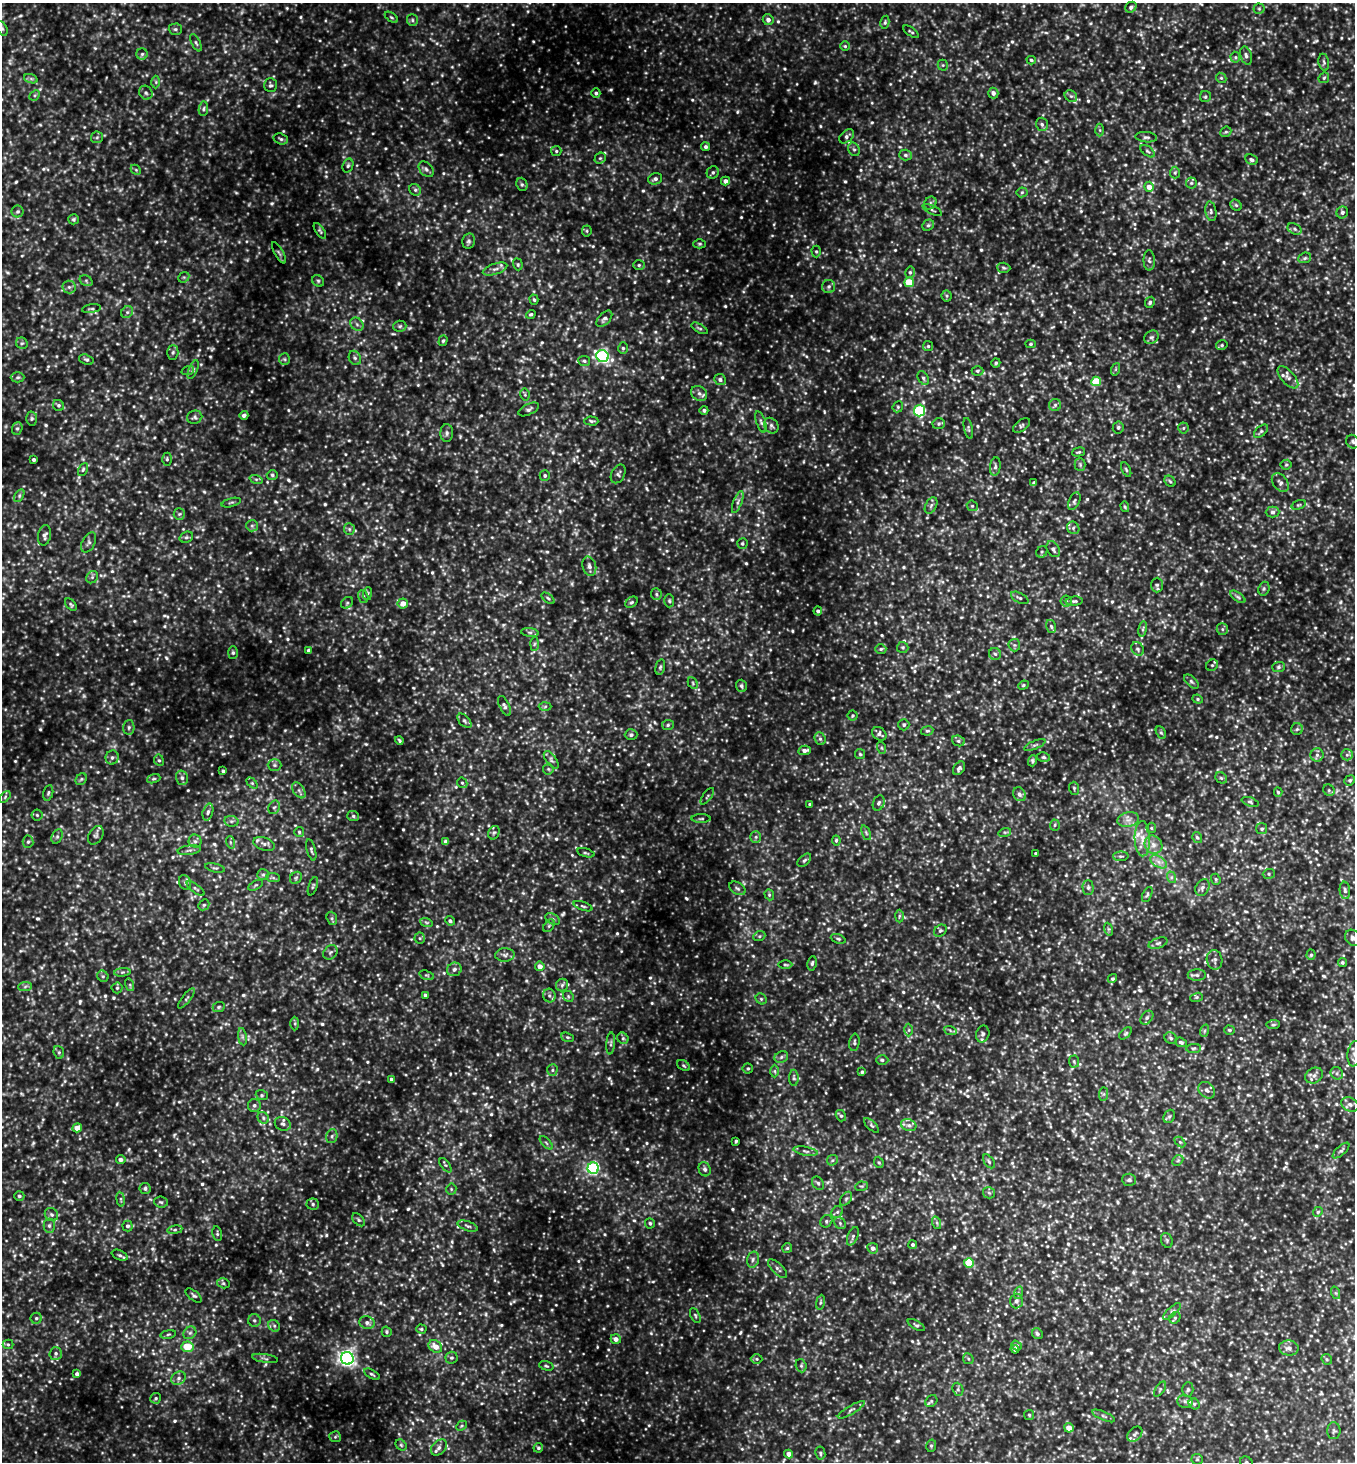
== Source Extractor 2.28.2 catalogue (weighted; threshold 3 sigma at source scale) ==
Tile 11 of 4 x 4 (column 3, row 3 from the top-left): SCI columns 2999-4351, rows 1464-2923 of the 5857 x 5850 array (HDU 1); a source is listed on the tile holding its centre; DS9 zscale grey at full resolution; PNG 1357 x 1464 px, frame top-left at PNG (2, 3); each listed source drawn as its Kron ellipse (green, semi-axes under 4 px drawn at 4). Shown black and unused: <1% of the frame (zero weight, under 3 of 4 exposures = <1% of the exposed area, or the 3 px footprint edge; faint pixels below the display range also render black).
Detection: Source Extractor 2.28.2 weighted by HDU 2 'WHT'; one run over the whole footprint, this tile lists its part. Background 0.137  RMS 0.028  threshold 0.125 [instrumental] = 3 sigma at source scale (4.5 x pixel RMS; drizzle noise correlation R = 1.50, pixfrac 1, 0.05/0.05 arcsec/px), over >= 5 px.
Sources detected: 1242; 6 too faint to see at this stretch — neither listed nor drawn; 12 inside a brighter listed object's ellipse — not listed separately; of the other 1224, all 500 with FLUX_AUTO >= 4.16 (the completeness limit of this list) listed and drawn (724 fainter detections not listed), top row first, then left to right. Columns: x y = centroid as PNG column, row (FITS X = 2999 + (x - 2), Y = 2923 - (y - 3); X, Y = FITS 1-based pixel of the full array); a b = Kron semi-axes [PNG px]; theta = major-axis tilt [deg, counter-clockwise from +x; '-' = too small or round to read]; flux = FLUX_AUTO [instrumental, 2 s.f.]
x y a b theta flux
1131 7 6 5 - 7.4
1259 9 5 5 - 4.4
391 17 7 4 -35 4.5
412 20 6 5 - 5.9
768 20 5 5 - 12
885 22 6 4 79 4.9
2 28 8 5 -63 5.7
175 29 7 5 1 5.7
911 32 9 3 -35 4.5
196 43 9 4 -64 6.5
845 46 5 5 - 4.2
142 54 5 5 - 5.7
1246 56 9 5 -73 9.3
1235 57 5 5 - 4.5
1031 60 4 3 - 4.6
1324 62 8 5 -79 5.7
943 65 5 5 - 4.4
1221 78 5 4 - 4.3
1324 78 6 4 44 4.2
31 79 7 4 -19 5.5
156 82 6 4 -89 4.4
271 85 7 6 - 6.6
146 93 7 6 - 7.3
596 93 5 4 - 5.7
993 93 5 5 - 9.7
35 95 6 4 45 4.7
1071 96 7 5 -42 6.9
1205 97 5 5 - 4.9
203 109 7 4 84 5.8
1042 124 7 6 - 7.1
1100 130 6 4 -89 4.8
1226 132 6 5 - 4.6
847 136 8 5 40 9.5
97 137 6 5 - 5.6
1146 137 11 5 -6 7.6
281 139 7 5 -18 6.4
706 147 4 4 - 6.1
854 149 7 5 -66 6.1
556 151 5 5 - 4.4
1148 151 8 4 -37 5.6
905 155 6 5 - 7.1
600 158 6 5 - 4.4
1251 160 6 5 - 7.2
348 165 7 5 72 6.1
426 169 9 6 -46 8.9
136 170 6 4 -45 4.3
713 172 6 5 - 6.7
1175 173 6 5 - 4.8
655 179 7 5 16 9.7
725 181 4 4 - 13
1191 183 5 5 - 4.9
522 184 7 5 -68 5.3
1149 187 5 5 - 23
415 190 6 5 - 6.5
1022 192 5 5 - 4.3
930 203 7 5 48 6.4
1236 205 6 5 - 4.9
932 210 10 3 -26 4.2
18 211 6 6 - 6
1211 211 10 5 -81 7
1342 212 6 5 - 7
73 219 5 5 - 4.7
928 225 6 5 - 5
1295 229 7 5 -28 6.7
320 231 9 4 -57 5
587 231 5 5 - 4.2
469 241 8 6 79 6.9
700 244 6 4 1 4.2
816 251 6 4 -89 4.6
279 253 12 2 -59 4.3
1305 258 7 5 22 5
1149 260 10 5 -90 8.5
518 264 6 4 -71 4.4
639 265 6 5 - 5
1004 268 7 5 -3 4.9
495 269 13 5 19 13
910 272 6 4 77 5.6
184 277 6 4 43 4.3
86 281 7 5 -31 5.2
318 281 6 5 - 5
909 282 5 5 - 87
829 286 6 6 - 7.5
69 287 6 6 - 7.5
947 296 5 5 - 4.4
534 300 5 4 - 4.3
1150 302 6 4 63 4.9
91 309 9 3 8 4.9
127 312 6 5 - 6.1
531 314 5 4 - 4.4
604 319 10 5 47 9
357 324 7 6 - 8.2
400 326 6 5 - 5.3
699 328 9 4 -29 5
1151 337 7 6 - 7
443 341 5 4 - 4.5
22 343 6 5 - 5.1
1031 344 5 4 - 4.6
1222 345 6 4 14 4.8
928 346 5 5 - 4.9
623 348 6 5 - 5.2
173 352 7 5 88 5.9
602 356 6 6 - 560
355 358 7 6 - 6.9
284 359 6 5 - 5.2
86 360 7 5 -19 5.1
584 361 6 5 - 5.1
996 363 4 4 - 4.8
193 369 10 4 67 5.5
1116 369 6 4 71 4.2
188 370 6 4 20 4.3
977 371 6 5 - 5.2
18 377 7 5 0 5.9
1288 377 14 6 -48 13
923 378 7 5 -60 6.8
720 380 6 5 - 8.6
1096 381 5 4 - 90
699 393 8 7 - 11
525 395 6 4 -78 4.2
58 405 6 5 - 5.5
1055 405 6 6 - 6.1
898 407 6 5 - 4.3
529 409 11 5 27 7.4
704 410 4 4 - 5.5
920 411 6 5 - 320
244 415 4 4 - 8.3
195 417 7 6 - 6.5
32 419 7 5 89 5.4
591 421 7 4 -2 4.9
761 422 11 4 -72 7.4
939 424 6 5 - 5
771 426 8 6 -56 8.5
1021 426 9 5 37 6.9
1118 427 6 5 - 6.7
17 428 6 5 - 5
968 428 10 3 -78 4.7
1183 428 5 5 - 4.3
1261 431 8 5 42 5.5
447 433 9 6 89 8.2
1353 442 7 6 - 6.7
1078 452 7 4 15 4.2
167 459 6 4 89 4.9
34 460 4 3 - 5.2
1080 465 6 5 - 5.2
1286 465 5 5 - 4.4
995 467 9 5 82 7.3
1126 469 8 4 -64 4.2
83 470 7 4 63 4.9
618 474 10 6 62 8.5
272 475 5 5 - 4.7
545 475 5 5 - 5.4
256 479 7 4 -18 5.3
1170 481 6 5 - 4.4
1280 482 10 7 -54 11
1034 483 4 3 - 6.6
19 496 7 4 60 4.5
1074 501 9 5 65 7.3
738 502 11 4 69 9
231 503 10 3 15 4.2
931 505 9 5 63 6.8
1299 505 7 4 19 4.4
972 506 6 5 - 4.2
1125 507 5 4 - 4.3
1273 512 7 5 1 7.5
179 514 6 5 - 5.4
252 526 6 5 - 5.6
1073 528 6 6 - 7
349 529 6 5 - 5.8
45 535 10 6 78 8.8
186 537 7 5 21 5
89 542 11 6 62 8.4
742 543 5 5 - 4.5
1053 549 8 6 -59 9
1042 552 6 5 - 5.1
589 566 10 6 -75 12
92 577 6 5 - 5.7
1157 585 7 6 - 7.2
1264 589 7 5 70 5.6
367 594 7 4 84 4.6
656 594 6 5 - 5.5
363 596 6 5 - 6
1238 597 9 4 -36 6.2
548 598 7 4 -38 4.5
1020 598 9 5 -27 6.8
669 601 7 5 -88 4.6
1066 601 5 5 - 5
1074 601 8 4 5 5.8
631 602 7 5 38 5
347 603 6 5 - 4.8
403 603 5 5 - 24
71 605 7 4 -49 4.8
818 611 4 4 - 6.3
1051 626 7 5 -72 5.6
1143 629 8 4 81 5.9
1222 629 6 5 - 5.8
530 632 9 4 -8 6.9
534 644 7 4 87 4.6
1014 645 6 6 - 5.6
903 647 6 5 - 4.8
881 649 5 4 - 5
1138 649 7 5 -51 7.1
308 650 4 3 - 4.3
233 653 6 5 - 5.3
995 654 6 6 - 6.3
1212 665 6 5 - 5
660 667 8 4 76 5.2
1278 667 6 5 - 5.6
1191 681 9 5 -42 6
693 683 6 4 -62 4.5
1023 685 5 4 - 4.2
741 686 6 5 - 6.4
1198 699 5 4 - 4.2
504 706 11 5 -64 7.8
545 706 6 4 2 4.8
853 716 5 5 - 4.5
464 721 8 5 -45 6.1
668 725 6 5 - 4.9
904 725 5 5 - 5.5
129 727 7 5 89 6.9
1297 729 6 6 - 6.3
927 731 6 4 10 4.4
1161 733 7 4 -62 4.6
879 734 8 6 -39 9.1
631 735 6 5 - 6.6
820 739 6 5 - 6
399 740 4 3 - 4.2
958 741 6 5 - 5.8
1035 745 11 3 23 6.1
882 748 6 4 -71 4.4
804 750 6 4 9 12
860 754 5 5 - 4.2
1317 755 6 6 - 8.1
1347 755 6 5 - 7.1
112 757 7 6 - 8.2
1043 757 6 5 - 4.9
159 760 6 5 - 4.8
551 760 10 5 -53 7.7
1032 761 5 4 - 5
274 765 7 6 - 6.6
959 768 7 5 55 7.6
548 769 5 5 - 4.2
223 771 3 3 - 4.5
182 778 7 6 - 7.5
1221 778 6 5 - 5.1
81 779 6 5 - 5
154 779 7 4 18 4.3
1350 780 5 5 - 5
252 783 6 4 -45 4.4
462 783 5 4 - 5
1074 788 6 5 - 4.5
299 790 9 5 -56 9.3
1329 790 6 5 - 4.6
1278 792 5 4 - 4.3
48 793 8 5 78 6
1019 794 7 6 - 9.2
707 796 10 4 54 5
5 797 7 4 47 4.2
1250 802 8 4 -19 5.5
879 803 8 5 69 7.5
810 804 3 3 - 4.3
274 807 7 5 64 6.2
208 812 8 5 74 8.4
37 815 5 5 - 4.4
353 816 6 5 - 5.4
701 819 9 3 0 4.3
1128 820 11 7 11 15
231 821 7 5 -10 6.2
1055 825 5 5 - 4.7
1151 828 5 5 - 4.3
1262 829 5 5 - 5.4
299 832 5 5 - 4.5
1005 832 6 4 17 4.4
494 833 7 5 65 5.9
866 833 8 4 -67 4.4
96 835 10 7 58 7.9
57 837 7 5 63 6.5
756 837 6 5 - 6
1197 837 6 4 -56 5.3
1142 839 18 7 -89 30
836 840 5 4 - 4.5
195 841 6 6 - 6.8
28 842 6 5 - 5.4
230 842 6 4 -72 4.5
446 842 4 4 - 15
264 844 11 6 -18 11
1153 845 9 8 - 18
189 850 11 4 8 7.8
311 850 11 4 -75 6.5
586 853 9 3 -16 4.2
1036 853 3 3 - 5.3
1121 856 8 5 3 5.2
804 860 8 5 44 5.3
1159 862 9 5 -32 13
215 868 10 3 -14 4.5
1269 874 6 5 - 4.5
263 875 6 5 - 5.5
1171 877 6 4 -72 4.8
273 878 7 4 -2 4.8
296 878 6 5 - 5.6
1216 879 6 4 -69 4.3
185 883 8 6 -70 6.8
256 885 8 3 31 4.3
313 886 9 3 70 4.6
196 888 10 3 -37 5.1
737 888 9 6 -31 7.6
1088 888 7 5 -89 6.4
1202 888 9 6 60 9.5
1345 890 9 5 -83 7.6
1147 894 8 4 64 5.2
769 895 6 4 -70 4.7
204 905 6 5 - 4.5
583 906 10 4 -19 5.2
899 916 6 4 88 4.2
332 918 7 5 -71 5.3
553 919 7 5 -27 7.1
450 921 5 4 - 7
426 922 6 4 -19 4.6
549 926 7 4 54 4.7
1108 929 6 4 -71 4.3
940 931 7 5 37 5.4
759 936 6 5 - 4.6
420 938 5 5 - 4.8
1353 938 8 7 - 9.5
838 939 7 4 -21 4.7
1158 943 10 5 18 6.4
330 952 8 6 45 6.6
505 955 9 6 2 9.8
1311 955 5 4 - 4.7
1215 960 9 8 - 9
1342 962 4 4 - 4.7
812 963 7 4 81 5.8
785 965 7 3 -1 4.5
540 966 5 4 - 22
454 969 7 6 - 10
122 972 8 3 5 4.7
427 975 7 4 -18 4.6
1197 975 9 5 -1 7.9
103 976 6 5 - 5.1
1112 979 5 4 - 4.7
130 985 6 4 -73 4.4
562 985 6 6 - 6.2
25 987 7 4 3 6
117 988 5 5 - 4.7
425 995 3 3 - 5.4
549 996 7 6 - 7.7
568 996 6 4 -48 5
1197 997 6 4 20 4.2
186 998 12 3 52 5.3
761 999 6 5 - 4.5
219 1007 6 5 - 4.5
1147 1018 8 5 50 6.4
295 1024 7 4 90 4.2
1273 1025 7 4 5 5.2
909 1030 6 4 89 4.4
950 1030 6 4 -20 4.2
1229 1030 5 4 - 5.6
1204 1031 6 4 71 4.3
1125 1033 7 4 44 4.7
983 1034 8 6 77 8.6
242 1037 9 4 -81 6.3
568 1037 6 4 -19 4.2
623 1038 6 5 - 5.3
1171 1038 6 5 - 5.7
854 1042 9 5 84 6
1181 1042 6 4 -21 5.8
611 1043 11 4 85 6.7
1194 1048 7 4 6 4.8
59 1052 6 5 - 5.2
1354 1054 13 7 83 14
781 1057 7 5 24 6.5
882 1060 6 5 - 5.9
1074 1061 6 5 - 4.5
684 1066 7 4 -33 4.9
748 1068 5 5 - 4.4
552 1070 6 5 - 5.3
775 1071 6 4 -89 4.2
862 1072 4 4 - 4.9
1337 1073 6 6 - 7.5
1314 1076 9 7 33 12
794 1078 8 5 -89 5.7
392 1079 4 3 - 7.5
1207 1090 9 7 -45 12
1104 1094 7 4 89 5.3
262 1095 6 5 - 4.3
1350 1104 9 6 -27 11
254 1105 6 6 - 7.9
841 1116 6 5 - 5.8
1169 1116 7 5 67 5.2
263 1118 6 5 - 6
283 1124 8 6 -25 8.6
872 1125 9 4 -45 5.2
909 1125 8 6 -20 9.6
77 1128 5 4 - 29
332 1136 7 5 76 6.6
736 1141 4 3 - 4.3
1180 1142 6 4 -44 4.2
546 1143 8 3 -45 4.6
1341 1150 10 4 42 6.9
806 1151 12 4 -10 7.9
121 1160 5 4 - 10
832 1160 6 5 - 4.3
1178 1160 6 4 44 4.6
989 1161 8 4 -54 5.8
879 1162 6 4 -68 4.3
445 1165 8 4 -53 4.5
593 1168 5 5 - 450
705 1169 7 6 - 8
1129 1180 7 6 - 6.6
818 1183 7 5 -55 6.1
862 1186 6 4 9 4.2
145 1188 6 5 - 6.6
451 1189 5 5 - 4.4
989 1193 6 5 - 5.2
19 1196 5 5 - 6.1
121 1199 7 4 -82 4.2
846 1199 8 5 53 5.6
161 1202 7 5 -5 5.5
313 1204 6 5 - 6.1
837 1212 6 5 - 6.3
1318 1212 5 4 - 4.7
51 1214 7 6 - 7.4
358 1220 8 5 -45 5.4
826 1221 6 5 - 5.6
650 1223 5 5 - 5.8
840 1223 6 5 - 6.1
937 1223 6 4 -72 4.9
49 1226 7 5 -90 6.9
127 1226 5 5 - 7.8
468 1226 10 4 -19 6.9
175 1230 7 4 8 5.1
217 1234 7 4 -80 4.9
853 1236 10 5 68 7
1167 1240 7 5 -70 5.5
913 1245 4 3 - 5.6
787 1248 5 5 - 4.4
873 1248 5 5 - 12
120 1255 8 4 -24 6.5
753 1259 8 6 75 7.8
969 1263 5 4 - 91
778 1269 12 5 -44 8.3
223 1283 6 5 - 5
1018 1293 6 4 72 4.3
1336 1293 6 4 -70 4.6
194 1295 9 5 -39 6.3
1016 1301 7 6 - 9.1
820 1302 7 4 81 4.9
1172 1311 11 4 43 6.5
695 1315 8 4 -64 5.2
36 1318 5 5 - 4.9
1175 1318 6 5 - 5.2
254 1320 6 6 - 6.4
367 1323 7 6 - 10
916 1325 9 3 -30 4.5
274 1326 6 5 - 5.3
421 1329 5 4 - 4.4
387 1332 5 5 - 5
190 1333 7 5 43 7.5
168 1334 8 4 9 4.4
1037 1334 6 5 - 6.9
616 1339 5 4 - 15
8 1344 5 5 - 4.6
435 1346 7 6 - 28
1017 1346 5 4 - 5.5
187 1347 6 5 - 74
1289 1348 10 7 -4 14
1015 1349 4 4 - 9.6
56 1353 6 6 - 7.7
265 1358 13 3 -8 6.2
347 1358 6 6 - 980
451 1358 6 6 - 5.7
757 1359 6 5 - 4.3
968 1359 6 5 - 4.2
1327 1359 6 5 - 4.3
546 1366 7 4 -16 4.8
801 1366 7 5 -70 5.3
77 1374 4 4 - 9.2
372 1374 9 4 -30 4.9
179 1378 7 6 - 10
958 1389 7 5 -71 5.8
1160 1389 8 4 55 5.1
1188 1389 7 5 87 5.7
156 1398 5 5 - 5
931 1401 6 5 - 5.7
1185 1401 8 6 -10 8.4
1194 1404 6 5 - 4.9
851 1410 15 4 31 8.2
1029 1415 5 5 - 4.7
1104 1416 12 3 -23 6.2
461 1426 6 4 44 4.3
1069 1428 5 4 - 32
1334 1431 8 6 90 6.2
1135 1434 9 6 45 8.1
335 1437 6 5 - 4.5
401 1445 6 5 - 4.4
931 1446 6 5 - 5.3
439 1448 9 6 47 11
538 1448 5 4 - 5
820 1453 6 5 - 5.5
789 1454 4 4 - 18
1197 1459 5 5 - 4.6
1246 1462 6 5 - 5.5
Isophote crosses this tile's border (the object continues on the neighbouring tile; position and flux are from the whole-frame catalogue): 4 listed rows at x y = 2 28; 1353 938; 1354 1054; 1246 1462
Unlisted compact peaks at least as high as the median listed source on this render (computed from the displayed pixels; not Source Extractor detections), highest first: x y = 1019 993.